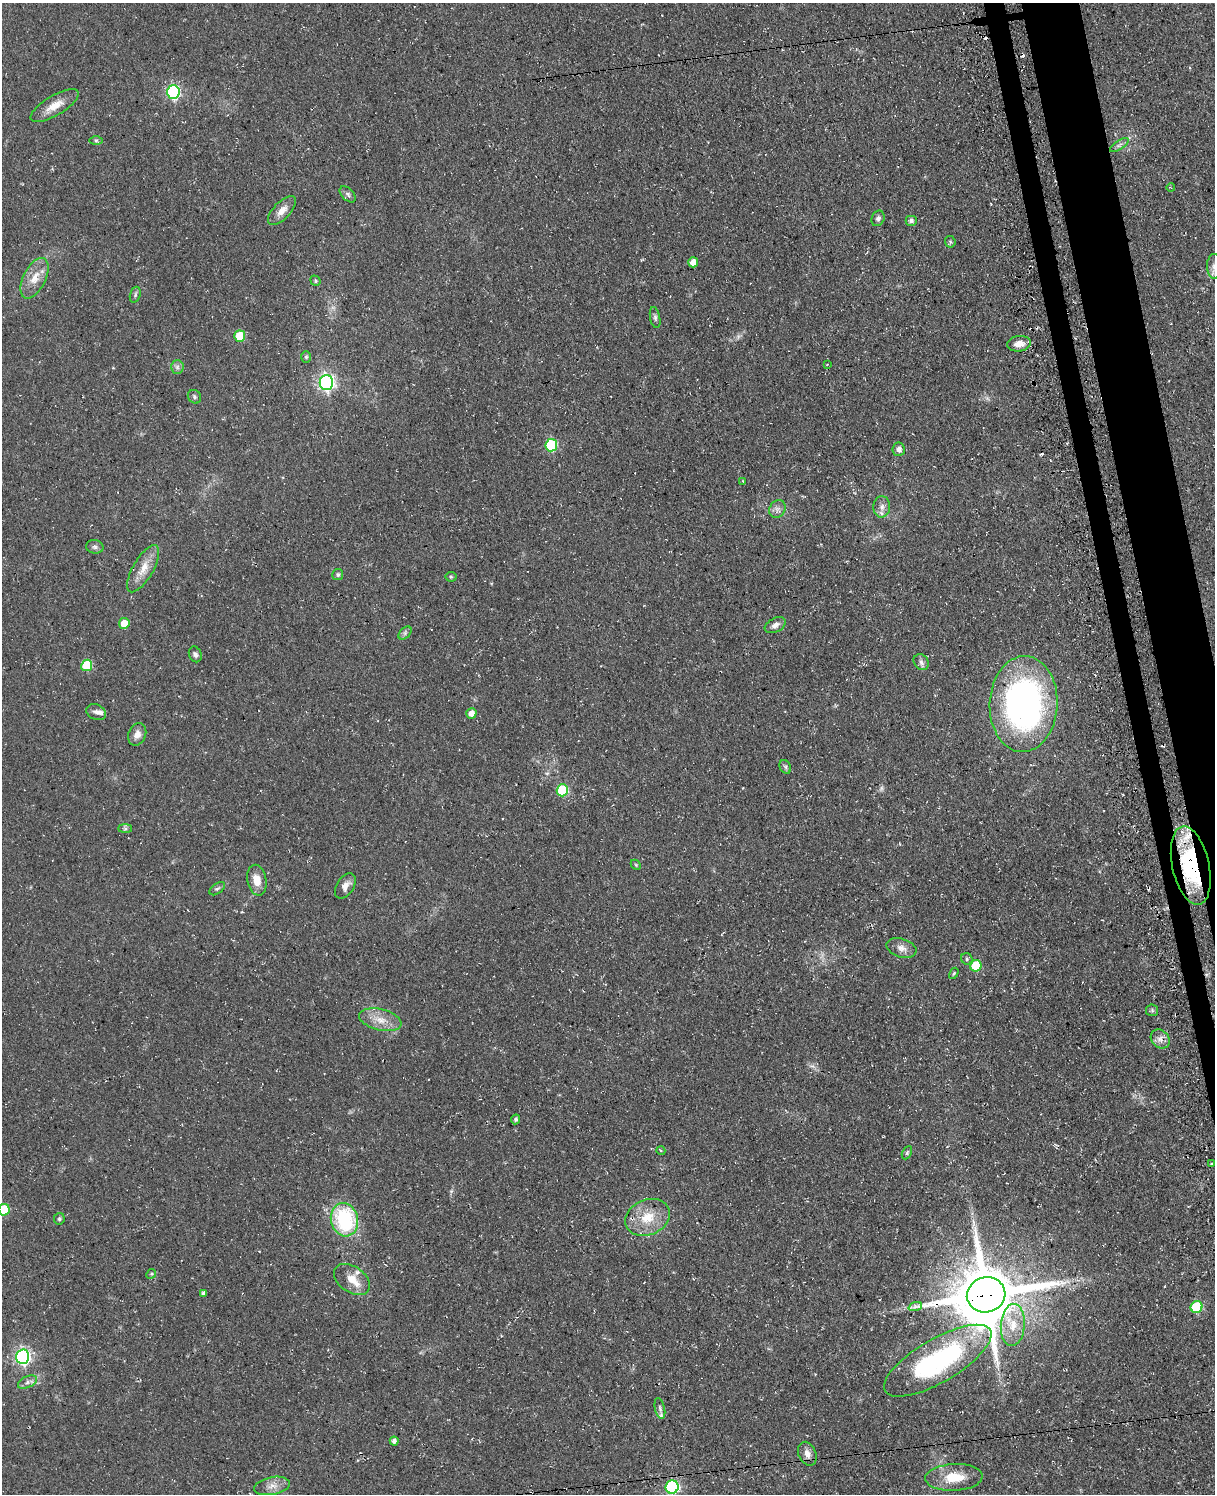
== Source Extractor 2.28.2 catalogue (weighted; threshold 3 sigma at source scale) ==
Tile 6 of 4 x 3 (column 2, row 2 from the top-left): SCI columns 1282-2494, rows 1752-3243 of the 4953 x 4872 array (HDU 1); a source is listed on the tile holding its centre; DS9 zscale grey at full resolution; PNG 1217 x 1496 px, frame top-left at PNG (2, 3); each listed source drawn as its Kron ellipse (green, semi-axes under 4 px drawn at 4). Shown black and unused: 4% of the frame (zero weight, under 3 of 4 exposures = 4% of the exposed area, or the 3 px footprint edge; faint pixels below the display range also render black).
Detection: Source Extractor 2.28.2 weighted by HDU 2 'WHT'; one run over the whole footprint, this tile lists its part. Background 0.0687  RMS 0.0068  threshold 0.0304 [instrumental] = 3 sigma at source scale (4.5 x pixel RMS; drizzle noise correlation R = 1.50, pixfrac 1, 0.05/0.05 arcsec/px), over >= 5 px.
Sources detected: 96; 1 too faint to see at this stretch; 9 cosmic-ray / hot-pixel residue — neither listed nor drawn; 5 inside a brighter listed object's ellipse — not listed separately; the other 81 listed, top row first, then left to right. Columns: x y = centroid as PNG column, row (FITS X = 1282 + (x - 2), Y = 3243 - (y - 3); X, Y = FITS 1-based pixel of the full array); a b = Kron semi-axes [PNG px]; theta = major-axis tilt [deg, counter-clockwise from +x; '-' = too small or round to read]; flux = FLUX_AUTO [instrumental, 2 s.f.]
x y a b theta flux
173 92 6 6 - 120
55 106 27 10 31 9.7
96 140 7 4 -1 1.2
1119 145 11 4 33 2
1171 188 4 3 - 0.55
348 194 10 5 -46 1.9
282 211 18 8 46 6
878 218 8 6 66 1.9
911 221 5 5 - 1.9
950 242 6 5 - 1.1
693 262 5 5 - 8.6
1214 266 12 7 -89 3.9
35 278 22 11 64 11
315 281 5 4 - 1
135 295 8 5 72 1.3
655 317 11 5 -78 1.8
240 336 5 5 - 25
1019 344 12 7 8 6.5
306 357 6 5 - 1.1
827 364 4 3 - 0.63
177 367 7 6 - 2
326 382 7 7 - 190
194 397 7 6 - 1.5
551 445 6 6 - 57
899 449 7 6 - 3.2
743 481 3 2 - 0.64
882 507 11 8 85 3.9
777 509 9 7 57 3
95 547 9 6 -11 2.1
143 569 26 10 60 9.9
338 575 5 5 - 1.3
451 577 5 5 - 0.9
124 623 5 5 - 8.5
775 625 11 7 27 3.4
405 633 8 5 46 1.5
195 654 8 6 -68 1.9
921 662 8 7 - 2.3
87 665 6 5 - 32
1024 704 48 34 87 240
96 712 10 7 -24 2.8
471 713 5 5 - 5
137 734 11 8 68 4.6
785 767 7 5 -61 1.4
562 790 6 5 - 48
125 828 7 4 0 1.3
636 865 6 4 -46 0.93
1191 866 40 18 -78 65
257 880 15 9 -79 8.6
345 886 14 8 56 4.8
217 889 9 5 36 1.4
901 948 15 9 -16 4.8
967 959 6 5 - 1.4
976 966 6 5 - 27
954 973 6 3 58 0.79
1152 1010 6 6 - 1.2
380 1020 21 10 -13 9.7
1160 1039 10 8 -46 3.9
516 1119 5 4 - 1.6
661 1151 4 3 - 0.65
907 1153 7 4 63 1.2
1211 1164 3 3 - 1.5
4 1210 6 5 - 24
647 1217 23 17 23 17
59 1219 6 5 - 1.1
344 1220 17 13 -75 60
151 1274 5 4 - 0.78
352 1279 20 13 -35 9.9
203 1293 4 3 - 1.3
986 1295 19 17 16 5400
915 1307 7 4 19 1.9
1197 1307 6 5 - 41
1013 1325 21 12 85 12
23 1357 7 6 - 160
938 1361 61 21 30 120
27 1382 10 5 25 2.4
660 1408 11 5 -77 1.8
394 1441 4 4 - 2.2
807 1454 12 8 -67 4.2
954 1477 29 13 3 17
272 1486 18 8 11 5.7
672 1487 6 6 - 95
Overlapping masked pixels (flux is a lower limit): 4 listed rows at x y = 1019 344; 1191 866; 986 1295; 938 1361
Isophote crosses this tile's border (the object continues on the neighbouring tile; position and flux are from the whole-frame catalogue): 2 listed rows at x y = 1214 266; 4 1210